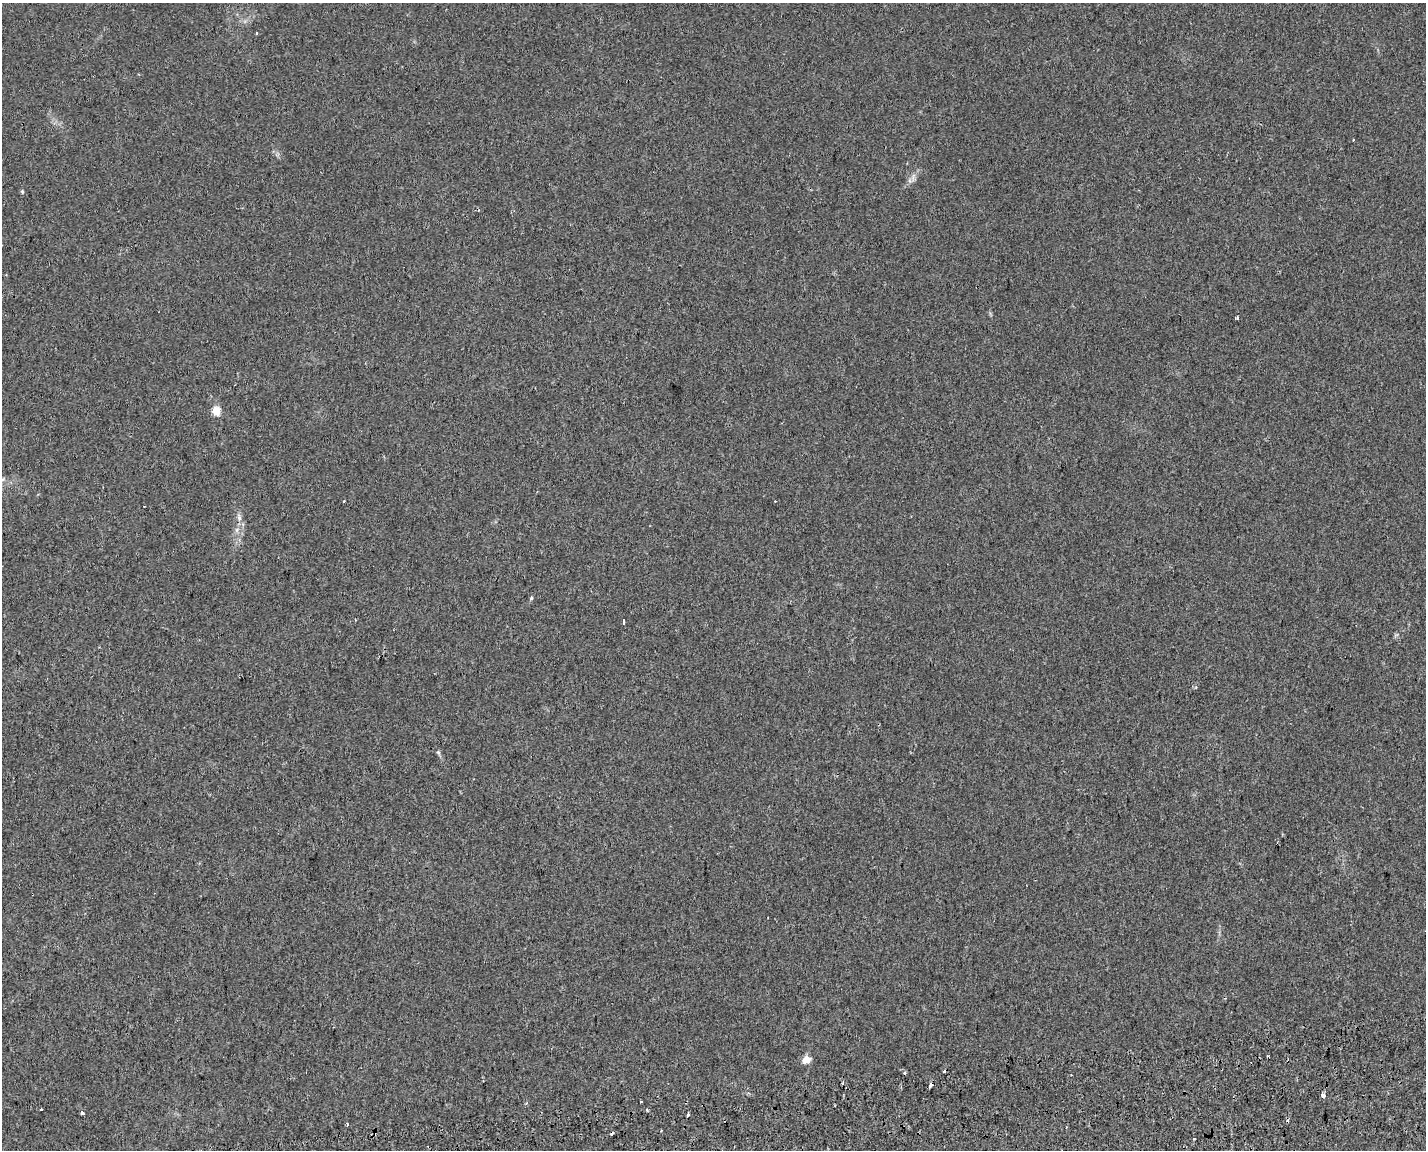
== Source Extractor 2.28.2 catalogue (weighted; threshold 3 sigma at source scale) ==
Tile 5 of 3 x 4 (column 2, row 2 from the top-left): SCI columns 1480-2903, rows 2339-3486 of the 4425 x 4678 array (HDU 1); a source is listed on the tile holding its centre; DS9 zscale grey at full resolution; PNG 1428 x 1152 px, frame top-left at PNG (2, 3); no overlay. Shown black and unused: <1% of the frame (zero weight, under 2 of 3 exposures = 4% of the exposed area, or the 3 px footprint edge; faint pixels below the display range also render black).
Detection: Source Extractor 2.28.2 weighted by HDU 2 'WHT'; one run over the whole footprint, this tile lists its part. Background 0.0226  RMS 0.0048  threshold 0.0215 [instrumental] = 3 sigma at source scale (4.5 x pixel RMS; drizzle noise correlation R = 1.50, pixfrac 1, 0.0396/0.0396 arcsec/px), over >= 5 px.
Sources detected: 30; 7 cosmic-ray / hot-pixel residue — not listed; the other 23 listed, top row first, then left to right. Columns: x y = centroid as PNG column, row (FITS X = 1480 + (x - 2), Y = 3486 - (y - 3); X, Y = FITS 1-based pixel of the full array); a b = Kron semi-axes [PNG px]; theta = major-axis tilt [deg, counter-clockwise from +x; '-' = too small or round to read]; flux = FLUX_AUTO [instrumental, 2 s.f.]
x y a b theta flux
256 33 3 2 - 0.49
1354 140 3 3 - 0.74
913 176 10 4 77 1.5
22 192 5 4 - 0.64
1237 317 3 3 - 4.2
216 411 5 5 - 17
344 501 3 3 - 1.1
144 506 3 2 - 0.52
239 517 10 6 -81 1.8
531 598 6 3 72 0.58
623 622 4 3 - 3.5
438 752 6 4 -43 0.72
806 1059 9 7 24 4.2
843 1082 4 4 - 0.65
931 1085 4 3 - 3.9
1323 1095 4 3 - 5.7
641 1101 3 3 - 0.89
41 1109 3 3 - 1.4
647 1109 3 3 - 0.73
82 1113 4 3 - 2.2
688 1115 3 3 - 4.5
347 1124 5 3 - 0.55
1194 1138 3 2 - 0.66
Overlapping masked pixels (flux is a lower limit): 1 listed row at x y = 931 1085